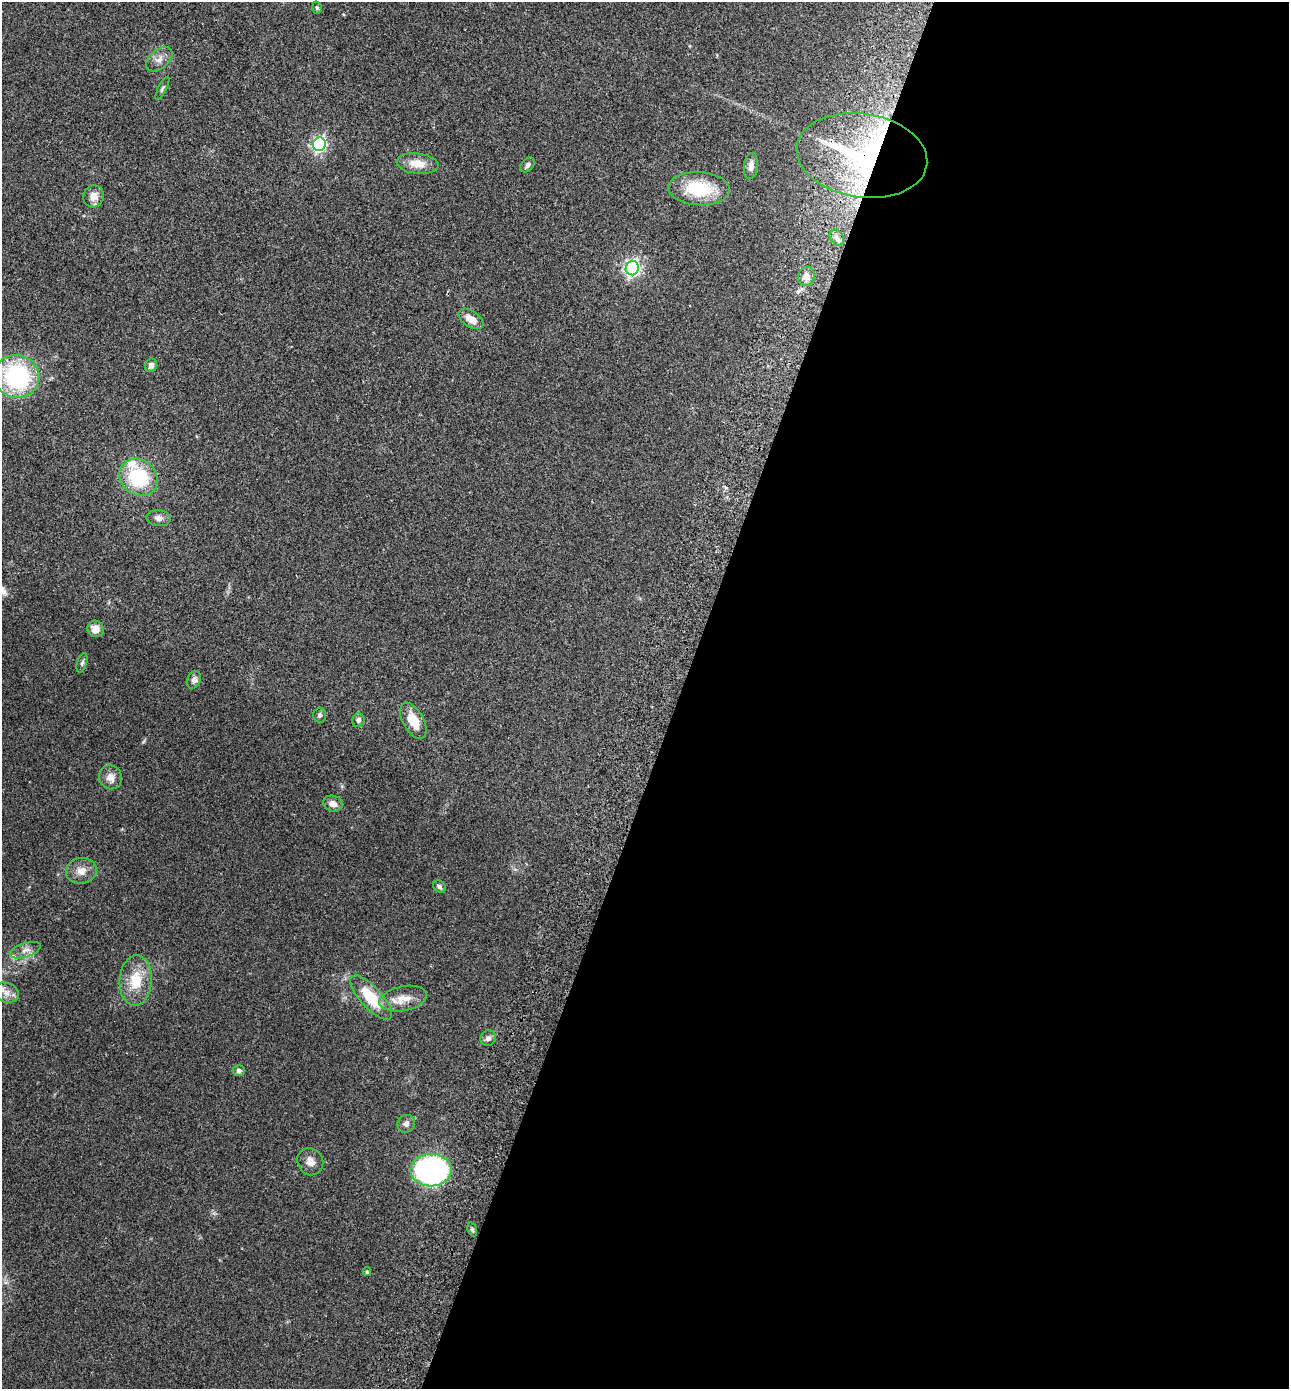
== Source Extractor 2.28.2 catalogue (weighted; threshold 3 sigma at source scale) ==
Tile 12 of 4 x 4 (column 4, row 3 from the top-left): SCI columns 4058-5344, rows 1417-2803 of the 5672 x 5603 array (HDU 1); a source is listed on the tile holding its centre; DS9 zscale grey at full resolution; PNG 1291 x 1391 px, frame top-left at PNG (2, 2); each listed source drawn as its Kron ellipse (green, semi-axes under 4 px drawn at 4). Shown black and unused: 47% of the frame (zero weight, under 2 of 3 exposures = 3% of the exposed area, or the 3 px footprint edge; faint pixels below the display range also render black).
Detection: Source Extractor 2.28.2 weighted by HDU 2 'WHT'; one run over the whole footprint, this tile lists its part. Background 0.0859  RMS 0.0077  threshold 0.0346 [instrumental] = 3 sigma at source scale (4.5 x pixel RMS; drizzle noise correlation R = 1.50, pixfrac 1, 0.05/0.05 arcsec/px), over >= 5 px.
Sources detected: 42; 2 inside a brighter listed object's ellipse — not listed separately; the other 40 listed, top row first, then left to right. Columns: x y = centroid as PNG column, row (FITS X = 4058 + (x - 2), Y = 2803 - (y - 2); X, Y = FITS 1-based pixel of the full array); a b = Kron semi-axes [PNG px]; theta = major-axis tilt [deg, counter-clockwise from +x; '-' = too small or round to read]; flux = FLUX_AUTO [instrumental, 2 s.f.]
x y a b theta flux
317 8 6 4 -74 1.1
159 59 15 9 41 5.4
162 88 13 4 63 1.6
319 144 7 6 - 170
862 155 66 42 -9 150
418 164 21 10 -6 11
527 165 9 5 46 2
751 166 13 7 84 4.3
699 189 31 16 -3 36
93 196 11 10 - 6.7
837 238 8 6 -58 2.4
632 268 7 6 - 210
806 276 9 8 - 5
471 319 14 8 -34 8.2
151 365 7 6 - 2.6
17 376 23 21 -18 83
138 477 20 17 -39 47
159 518 12 8 -6 3.8
95 629 8 8 - 6.2
82 663 10 5 73 1.6
194 680 9 6 67 3.2
320 715 7 6 - 1.8
358 720 7 6 - 2.3
413 721 20 10 -61 14
110 777 12 11 - 5.9
333 804 10 7 -19 5.2
81 871 15 13 10 7.5
439 887 7 5 -46 1.6
25 950 16 7 18 4.6
136 980 25 16 86 20
6 993 12 10 -19 6.4
371 997 28 10 -47 27
403 999 24 12 12 11
488 1038 8 7 - 2.7
239 1071 6 5 - 2.1
406 1124 9 8 - 3.1
310 1162 14 12 -55 5.8
431 1170 20 16 0 200
472 1230 7 4 -70 1.4
367 1272 4 3 - 1.1
Overlapping masked pixels (flux is a lower limit): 1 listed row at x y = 862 155
Isophote crosses this tile's border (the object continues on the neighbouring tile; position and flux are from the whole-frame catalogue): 1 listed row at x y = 6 993